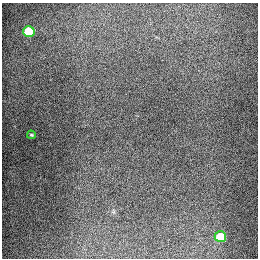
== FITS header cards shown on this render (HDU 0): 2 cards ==
NAXIS1  =                  256
NAXIS2  =                  256

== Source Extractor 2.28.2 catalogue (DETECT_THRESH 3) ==
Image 256 x 256 px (HDU 0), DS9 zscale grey, 1 PNG px = 1 image px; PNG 260 x 260 px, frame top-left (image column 1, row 256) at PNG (2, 3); each listed source drawn as its Kron ellipse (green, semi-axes under 4 px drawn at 4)
Background 1280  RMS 26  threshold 79.3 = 3 sigma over >= 5 px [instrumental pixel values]
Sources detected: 3; all 3 listed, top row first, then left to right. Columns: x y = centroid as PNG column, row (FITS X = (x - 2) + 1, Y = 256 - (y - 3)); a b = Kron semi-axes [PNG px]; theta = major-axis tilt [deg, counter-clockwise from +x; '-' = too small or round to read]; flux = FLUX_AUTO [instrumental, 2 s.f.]
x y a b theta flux
29 31 5 5 - 90000
31 135 4 3 - 2100
220 237 5 5 - 70000